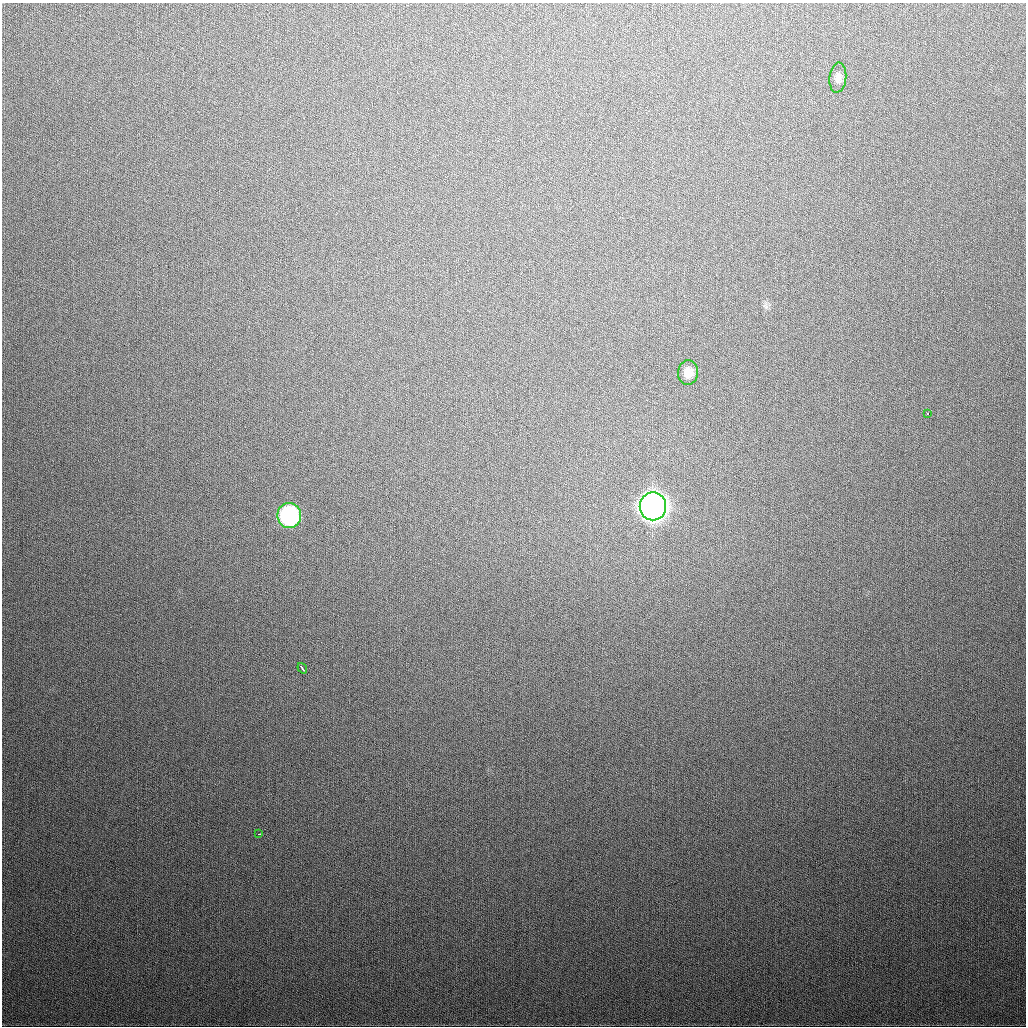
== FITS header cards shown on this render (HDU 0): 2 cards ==
NAXIS1  =                 1024
NAXIS2  =                 1024

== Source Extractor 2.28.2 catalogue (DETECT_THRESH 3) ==
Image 1024 x 1024 px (HDU 0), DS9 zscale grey, 1 PNG px = 1 image px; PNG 1028 x 1028 px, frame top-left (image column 1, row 1024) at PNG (2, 3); each listed source drawn as its Kron ellipse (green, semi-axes under 4 px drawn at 4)
Background 372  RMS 14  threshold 41.4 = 3 sigma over >= 5 px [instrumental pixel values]
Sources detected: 7; all 7 listed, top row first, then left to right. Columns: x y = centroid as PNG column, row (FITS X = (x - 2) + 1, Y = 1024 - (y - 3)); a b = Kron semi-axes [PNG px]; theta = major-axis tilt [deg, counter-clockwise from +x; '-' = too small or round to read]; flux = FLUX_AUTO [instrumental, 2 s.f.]
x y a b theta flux
838 78 15 8 84 5.2e+03
688 373 12 10 85 9.5e+03
928 414 3 2 - 2.2e+03
653 506 14 13 - 1.4e+06
289 515 12 11 - 1.6e+05
302 668 5 2 - 3.0e+03
259 834 3 2 - 1.7e+03